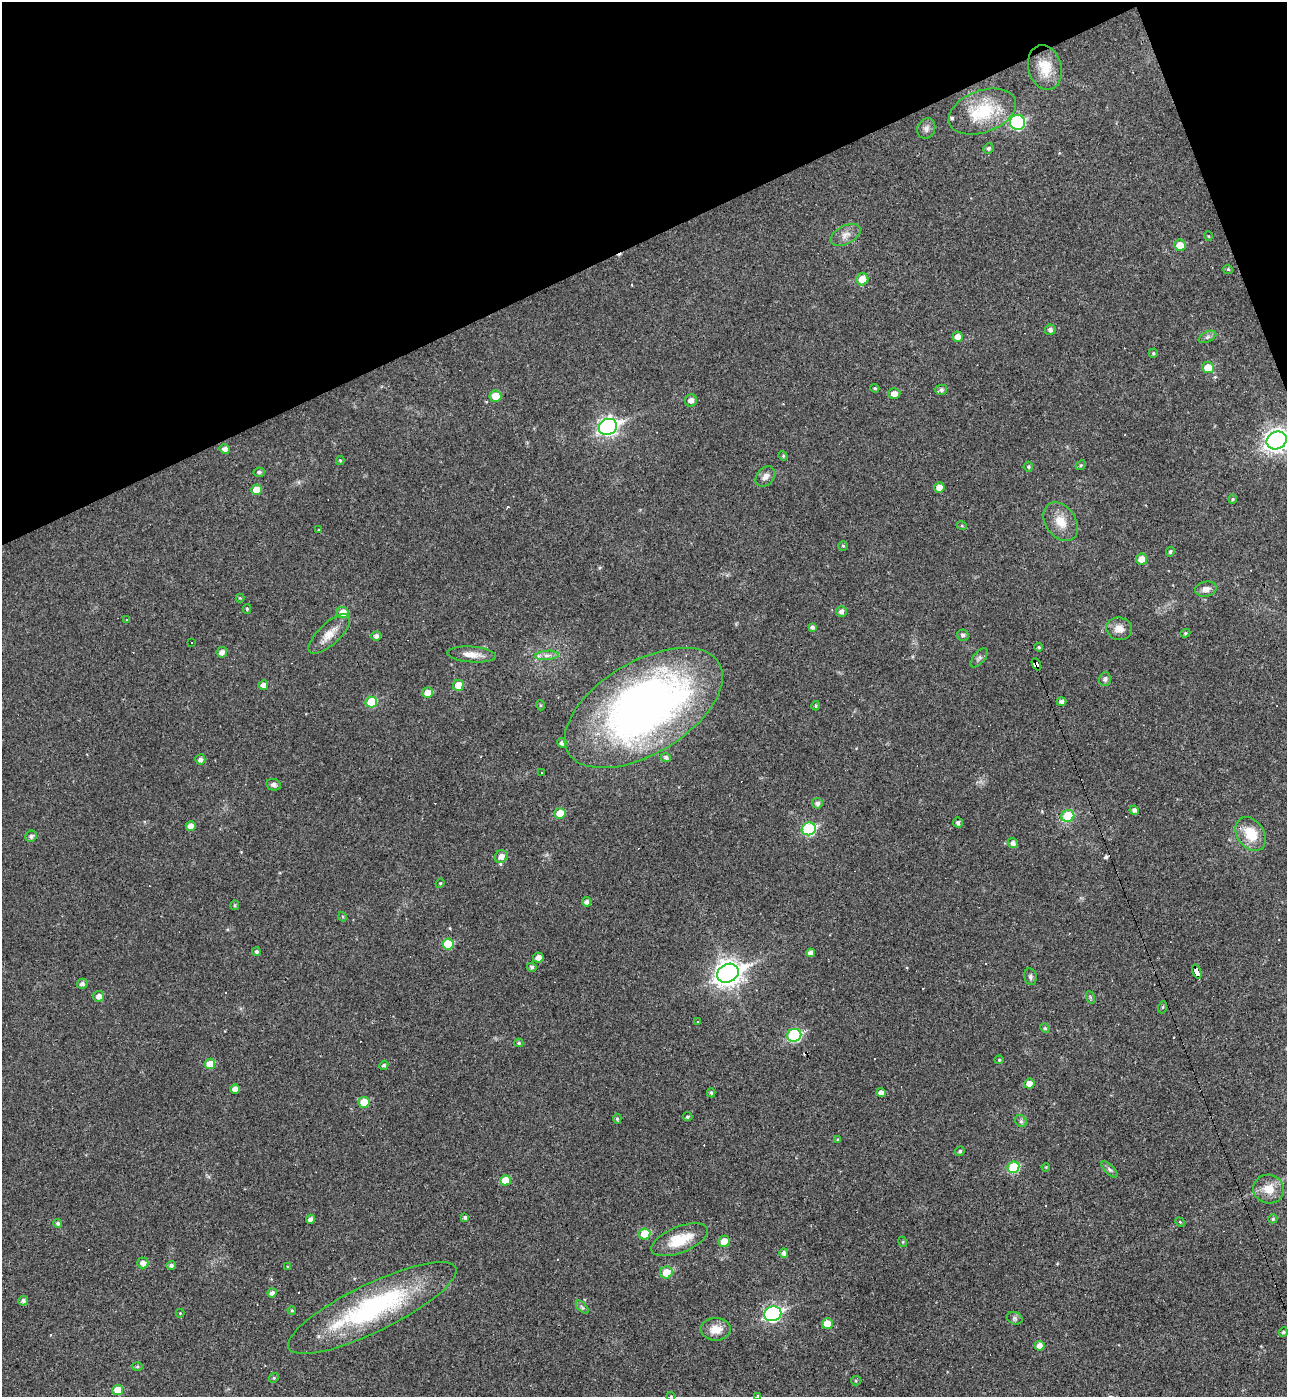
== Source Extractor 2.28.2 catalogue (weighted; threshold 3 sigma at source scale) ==
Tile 3 of 4 x 4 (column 3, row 1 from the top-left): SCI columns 2718-4002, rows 4185-5579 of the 5565 x 5579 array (HDU 1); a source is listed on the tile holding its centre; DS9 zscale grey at full resolution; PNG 1289 x 1399 px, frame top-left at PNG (2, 2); each listed source drawn as its Kron ellipse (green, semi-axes under 4 px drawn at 4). Shown black and unused: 19% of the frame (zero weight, under 3 of 4 exposures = <1% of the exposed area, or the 3 px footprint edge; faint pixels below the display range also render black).
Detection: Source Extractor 2.28.2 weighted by HDU 2 'WHT'; one run over the whole footprint, this tile lists its part. Background 0.018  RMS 0.0039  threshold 0.0176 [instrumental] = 3 sigma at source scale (4.5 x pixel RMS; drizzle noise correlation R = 1.50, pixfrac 1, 0.05/0.05 arcsec/px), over >= 5 px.
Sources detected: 177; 1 inside a brighter object's white glare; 23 cosmic-ray / hot-pixel residue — neither listed nor drawn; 1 inside a brighter listed object's ellipse — not listed separately; the other 152 listed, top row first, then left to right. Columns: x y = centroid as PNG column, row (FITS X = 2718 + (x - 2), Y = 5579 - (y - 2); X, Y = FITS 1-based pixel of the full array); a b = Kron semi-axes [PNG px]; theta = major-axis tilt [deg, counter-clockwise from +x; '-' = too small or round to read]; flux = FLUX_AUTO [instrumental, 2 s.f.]
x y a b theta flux
1045 67 23 16 -75 9
982 112 35 21 20 19
1017 122 7 7 - 46
926 128 10 8 66 1.7
988 148 5 5 - 0.84
846 235 16 9 28 3.1
1208 236 5 3 - 0.33
1180 245 6 5 - 5.5
1228 269 5 4 - 0.48
862 279 6 6 - 4.7
1050 330 5 5 - 1.4
958 337 5 5 - 2.4
1207 337 9 5 27 0.96
1153 353 4 4 - 0.63
1208 368 6 5 - 6.4
875 388 4 3 - 0.51
941 390 6 5 - 1.2
894 393 6 5 - 2.2
495 396 6 6 - 6.2
691 400 6 6 - 2.1
608 427 9 7 23 140
1277 440 10 8 25 250
225 449 5 4 - 1.8
783 456 5 4 - 0.48
340 460 4 4 - 0.51
1081 465 5 4 - 0.55
1028 467 5 5 - 0.64
259 472 5 5 - 0.89
765 476 11 8 48 2
939 487 5 5 - 3.1
256 490 5 5 - 4.7
1233 499 4 4 - 0.42
1061 522 21 15 -55 6.5
962 526 5 3 - 0.4
319 530 4 3 - 0.31
843 546 5 5 - 0.54
1170 552 5 4 - 0.71
1142 559 5 5 - 4.2
1206 589 11 7 11 2.2
240 598 4 4 - 0.35
247 609 5 4 - 0.53
841 611 5 5 - 1.5
343 613 6 5 - 5.2
126 620 3 3 - 0.54
812 627 4 4 - 0.98
1119 629 13 11 -9 3.4
1185 633 5 4 - 0.49
329 634 26 11 43 5.2
963 635 6 5 - 0.82
376 636 5 5 - 1.2
191 642 3 3 - 8.2
1039 647 4 3 - 0.45
222 652 5 5 - 2.1
471 654 24 8 -4 4
547 655 12 4 4 1.7
979 658 11 5 50 1.1
1036 664 6 4 -64 100
1105 679 7 6 - 1
263 685 5 5 - 2.3
459 685 5 5 - 5.8
428 693 5 5 - 4.8
371 702 5 5 - 12
1061 702 5 4 - 1.3
540 705 5 3 - 0.37
816 706 4 4 - 0.53
644 708 88 46 31 210
562 743 4 4 - 1.4
666 757 5 4 - 1.1
200 759 5 5 - 1.3
541 772 3 2 - 0.46
274 785 7 5 -11 1.1
817 803 5 5 - 1.3
1134 810 5 4 - 1.3
560 813 5 5 - 6.3
1068 816 6 6 - 13
958 823 5 5 - 1.1
191 826 5 5 - 2.3
809 829 7 6 - 34
1251 834 18 13 -56 9.7
31 836 6 5 - 1.1
1013 843 5 5 - 1.4
501 857 7 6 - 3.1
440 883 4 4 - 0.44
586 902 5 4 - 1.3
235 905 5 3 - 0.49
343 917 5 3 - 0.41
448 944 6 5 - 12
256 952 4 4 - 0.8
811 953 4 4 - 1.8
538 958 5 5 - 2.5
532 967 4 4 - 0.97
1197 972 7 4 -72 51
728 973 11 9 26 330
1030 977 8 6 -79 1
82 984 5 5 - 1.3
99 996 5 5 - 2.1
1090 997 6 4 -71 0.51
1163 1007 6 4 71 0.51
698 1022 3 3 - 0.55
1045 1028 5 4 - 0.48
794 1035 7 6 - 34
519 1043 4 4 - 0.5
999 1060 4 4 - 0.43
210 1064 5 5 - 5.7
384 1065 5 4 - 0.75
1029 1084 5 5 - 3.1
235 1089 5 4 - 2.4
881 1092 4 4 - 2.1
711 1093 4 4 - 0.59
364 1102 5 5 - 6.9
687 1117 5 4 - 0.64
617 1119 5 4 - 0.61
1021 1121 6 5 - 0.79
838 1139 4 4 - 0.39
960 1151 5 4 - 0.78
1013 1167 6 5 - 15
1046 1167 4 3 - 0.31
1109 1169 10 4 -45 1
505 1180 5 5 - 5.4
1269 1189 15 14 - 5.9
465 1217 4 3 - 0.92
311 1219 5 4 - 1.4
1273 1219 4 4 - 0.58
1180 1222 5 4 - 0.4
58 1223 4 4 - 0.85
645 1234 5 5 - 10
680 1240 30 13 22 11
724 1241 6 5 - 4.6
903 1242 5 3 - 0.38
784 1253 5 4 - 1.3
143 1263 5 5 - 2.2
171 1265 4 4 - 1.1
288 1267 3 3 - 0.44
666 1273 6 6 - 6.7
272 1293 4 4 - 1.5
23 1301 5 4 - 1
582 1307 8 4 -45 0.75
372 1308 93 24 26 62
292 1310 4 3 - 0.5
180 1313 4 4 - 0.37
773 1314 9 7 20 87
1015 1318 8 6 -22 1.1
827 1324 5 5 - 5.5
716 1329 15 11 0 5.4
1283 1332 4 4 - 0.65
1040 1346 5 5 - 2.6
137 1367 5 3 - 0.5
274 1378 5 4 - 0.52
856 1381 5 4 - 0.49
118 1390 5 5 - 5.7
671 1396 4 4 - 0.38
758 1396 4 4 - 0.5
Overlapping masked pixels (flux is a lower limit): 2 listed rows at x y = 1036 664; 1197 972
Isophote crosses this tile's border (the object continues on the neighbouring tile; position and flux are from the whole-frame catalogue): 3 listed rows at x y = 1277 440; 671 1396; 758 1396